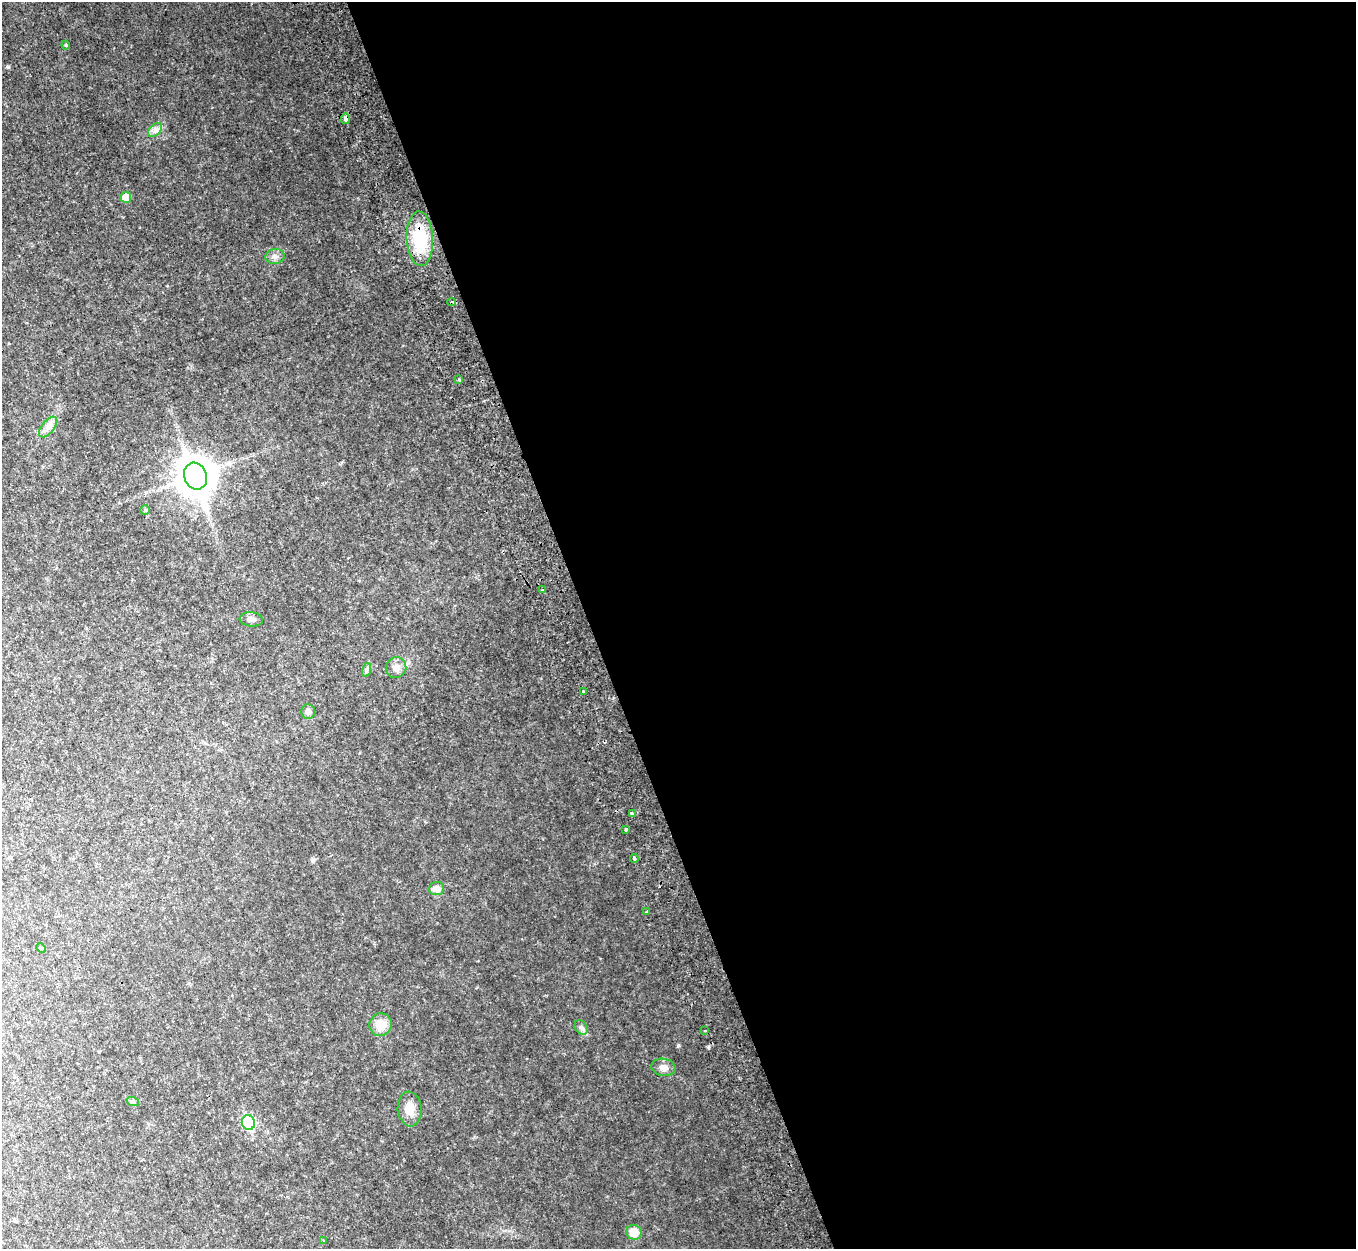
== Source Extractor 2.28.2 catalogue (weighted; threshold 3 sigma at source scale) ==
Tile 8 of 4 x 4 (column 4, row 2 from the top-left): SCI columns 4128-5481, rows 2803-4049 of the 5544 x 5478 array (HDU 1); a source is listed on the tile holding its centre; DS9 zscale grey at full resolution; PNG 1358 x 1251 px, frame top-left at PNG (2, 2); each listed source drawn as its Kron ellipse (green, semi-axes under 4 px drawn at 4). Shown black and unused: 57% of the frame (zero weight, under 2 of 3 exposures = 4% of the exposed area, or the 3 px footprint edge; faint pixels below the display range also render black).
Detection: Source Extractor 2.28.2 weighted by HDU 2 'WHT'; one run over the whole footprint, this tile lists its part. Background 0.0525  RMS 0.0098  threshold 0.0443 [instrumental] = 3 sigma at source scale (4.5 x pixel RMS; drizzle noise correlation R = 1.50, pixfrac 1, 0.05/0.05 arcsec/px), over >= 5 px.
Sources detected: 33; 1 cosmic-ray / hot-pixel residue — neither listed nor drawn; the other 32 listed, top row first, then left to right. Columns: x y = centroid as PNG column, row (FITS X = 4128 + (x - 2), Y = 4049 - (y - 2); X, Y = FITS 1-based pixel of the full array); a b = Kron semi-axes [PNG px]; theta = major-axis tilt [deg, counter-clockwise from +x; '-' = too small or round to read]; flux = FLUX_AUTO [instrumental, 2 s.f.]
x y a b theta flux
66 45 4 3 - 1.1
346 119 5 4 - 4.6
155 130 8 5 46 3.2
126 197 5 5 - 13
420 239 27 13 -87 52
275 256 9 7 10 3.9
452 302 4 3 - 1.5
459 380 3 3 - 1.6
48 427 12 6 51 5.1
195 476 14 11 -70 2200
145 510 5 5 - 1.3
542 590 3 3 - 8.5
251 619 12 7 -6 3.9
396 668 10 10 - 5.9
366 670 7 4 71 1.7
583 691 3 3 - 2.5
308 711 7 6 - 3.8
632 814 4 3 - 7.5
626 829 3 3 - 1.5
634 858 4 3 - 3.3
436 889 7 6 - 6.3
647 912 3 3 - 2.2
41 948 5 3 - 0.95
380 1025 11 11 - 14
581 1027 8 6 -54 2.4
705 1031 3 2 - 1.2
663 1067 12 8 -9 5.8
133 1102 6 4 -18 1.5
410 1109 17 12 -85 11
248 1123 7 6 - 84
634 1232 8 7 - 13
324 1241 4 3 - 1.4
Overlapping masked pixels (flux is a lower limit): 3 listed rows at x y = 346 119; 420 239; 632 814
Unlisted compact peaks at least as high as the median listed source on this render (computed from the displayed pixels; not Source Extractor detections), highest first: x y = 678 1045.